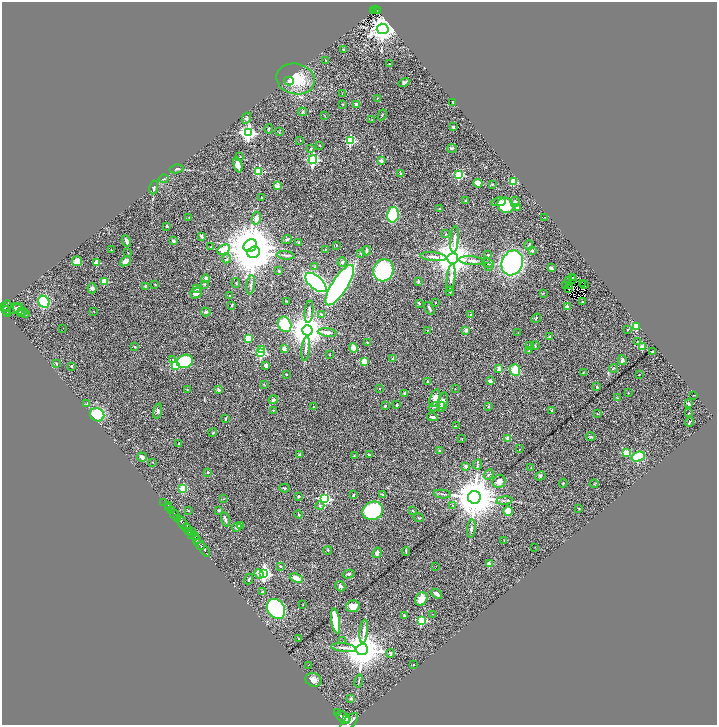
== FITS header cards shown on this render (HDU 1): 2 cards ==
NAXIS1  =                 1430
NAXIS2  =                 1446

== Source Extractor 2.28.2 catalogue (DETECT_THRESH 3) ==
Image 1430 x 1446 px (HDU 1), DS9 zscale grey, zoomed out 1/2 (1 PNG px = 2 x 2 image px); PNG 719 x 727 px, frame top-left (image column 2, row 1446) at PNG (2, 2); each listed source drawn as its Kron ellipse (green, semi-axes under 4 px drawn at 4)
Background 0.65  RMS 0.039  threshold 0.118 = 3 sigma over >= 5 px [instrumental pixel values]
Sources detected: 350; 38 cannot appear on this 1/2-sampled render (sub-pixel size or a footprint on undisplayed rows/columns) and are neither listed nor drawn; the other 312 listed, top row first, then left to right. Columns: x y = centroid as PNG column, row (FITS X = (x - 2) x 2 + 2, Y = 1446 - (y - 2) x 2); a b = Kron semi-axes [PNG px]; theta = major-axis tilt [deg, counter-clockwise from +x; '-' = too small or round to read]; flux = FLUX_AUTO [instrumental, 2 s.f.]
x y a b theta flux
376 10 3 2 - 80
374 11 2 1 - 7.7
378 11 3 1 - 27
383 29 6 5 - 9100
343 49 2 2 - 9.4
326 60 3 2 - 3.6
390 64 3 2 - 3.6
296 79 19 15 -13 210
289 81 5 4 - 15
404 83 6 3 30 19
342 94 2 1 - 7.1
378 98 3 2 - 4.2
453 102 2 2 - 4.4
342 104 3 2 - 2.6
356 104 2 2 - 75
303 112 5 3 - 8.5
324 115 4 1 - 3.2
382 115 5 2 - 6.7
246 118 6 4 63 13
372 120 2 2 - 3.6
453 127 2 2 - 47
269 129 5 3 - 6.8
279 132 2 2 - 4.2
248 133 4 4 - 1900
300 140 2 1 - 1.9
350 141 3 3 - 600
319 145 3 3 - 4.5
311 148 3 2 - 8.2
452 148 5 3 - 9.5
240 156 3 2 - 4.3
313 160 4 3 - 1000
381 160 2 2 - 54
238 165 7 4 -73 56
177 169 7 3 8 12
259 171 3 3 - 330
401 174 3 3 - 17
459 175 3 3 - 320
164 179 5 2 - 6.3
514 181 3 3 - 290
478 183 4 3 - 81
492 184 3 3 - 7.5
277 186 2 2 - 120
154 187 7 3 80 15
262 198 2 2 - 7.5
466 200 2 2 - 4.9
499 202 7 4 8 18
515 202 5 4 - 20
506 205 8 7 - 280
517 208 2 2 - 27
440 209 4 3 - 6.2
393 215 8 5 78 430
189 217 2 2 - 3.1
545 217 2 1 - 8.2
256 218 6 4 77 39
167 226 2 2 - 28
445 234 3 2 - 3.3
201 236 3 2 - 25
287 239 5 3 - 10
454 240 13 3 85 33
126 241 6 3 -63 34
174 241 3 3 - 16
299 242 4 2 - 6.6
337 245 2 2 - 7
529 245 5 3 - 9.6
250 246 7 6 - 18000
211 247 3 2 - 6.6
325 249 3 2 - 4.4
111 250 3 2 - 5
224 250 7 4 27 120
366 251 4 3 - 20
532 251 4 3 - 13
253 252 6 5 - 39000
128 253 3 2 - 2.7
361 253 3 2 - 7.6
286 255 9 2 -5 12
488 255 2 2 - 9.7
433 257 13 4 -6 36
227 259 4 3 - 7.6
453 259 5 5 - 23000
77 261 5 5 - 74
125 261 6 3 43 60
472 261 13 4 -5 35
342 262 5 3 - 9.7
97 263 3 2 - 180
488 263 6 4 -31 12
512 263 13 10 68 1300
488 266 3 3 - 6
315 267 4 2 - 5.8
551 268 4 3 - 13
383 270 11 10 - 800
279 271 3 2 - 7.4
451 278 14 3 83 30
573 278 3 1 - 1.7
205 279 4 3 - 29
569 280 2 1 - 3.7
572 280 2 1 - 3.2
104 281 2 2 - 220
418 281 2 2 - 28
236 283 5 2 - 3.8
316 283 13 6 -40 2300
582 283 2 1 - 2.9
155 284 3 2 - 3.7
204 284 4 3 - 6.2
251 285 9 3 81 14
340 285 23 7 57 2300
566 285 2 1 - 3.3
570 285 2 1 - 2
585 285 3 1 - 6.5
146 287 2 2 - 66
92 288 5 4 - 20
197 288 2 2 - 25
569 288 3 1 - 2.9
450 291 4 2 - 6.1
196 293 6 5 - 35
543 293 2 2 - 3
230 296 2 2 - 6.8
287 301 3 2 - 4.4
44 302 6 5 - 320
435 302 2 2 - 5.8
583 302 3 3 - 5.4
419 303 3 2 - 7.2
231 305 2 2 - 6.6
7 306 6 4 74 590
3 307 3 2 - 400
567 307 2 2 - 59
429 308 7 3 -58 13
16 309 8 4 25 21
6 310 4 2 - 230
19 310 8 4 -56 25
94 311 2 1 - 2.3
22 312 5 3 - 15
206 312 5 4 - 14
309 312 11 3 85 23
8 313 4 2 - 170
26 314 3 2 - 5.2
321 314 2 2 - 9.8
471 315 3 3 - 8.1
536 318 5 2 - 6.4
285 324 8 6 -59 380
636 326 3 3 - 300
63 328 2 1 - 2.9
307 330 5 5 - 19000
428 330 3 2 - 4.3
466 330 2 2 - 58
628 330 3 2 - 3.8
327 332 9 4 -8 31
518 333 2 2 - 2.6
550 336 3 2 - 4.5
248 338 3 2 - 200
637 341 2 2 - 2.6
368 343 3 2 - 10
530 345 2 2 - 3.1
535 345 4 3 - 6.8
134 346 2 2 - 19
642 347 2 2 - 160
284 348 3 3 - 35
353 348 5 3 - 63
306 349 12 3 84 24
261 350 3 3 - 130
529 351 3 2 - 4.5
652 352 2 2 - 43
261 353 3 3 - 610
329 355 2 2 - 2.9
393 358 4 3 - 13
173 359 3 3 - 9.9
622 360 5 4 - 13
185 361 8 6 21 420
364 361 3 3 - 200
57 364 3 3 - 5.5
71 366 2 2 - 19
175 366 3 3 - 340
266 366 4 3 - 14
499 369 4 3 - 33
613 369 4 2 - 5.1
515 370 6 5 - 140
583 372 4 2 - 4.5
286 374 2 2 - 11
639 374 3 1 - 2.5
428 381 3 2 - 8.7
490 381 2 2 - 60
264 384 3 2 - 3.9
597 387 3 2 - 9
380 388 2 2 - 7.5
455 389 2 2 - 2.9
187 390 3 2 - 2.9
219 390 2 2 - 49
404 393 4 3 - 8.4
628 393 3 2 - 3.6
694 395 2 2 - 4.1
435 398 9 5 74 59
617 398 3 2 - 4.6
273 400 4 4 - 13
443 402 10 5 77 43
688 403 2 2 - 34
87 404 3 3 - 7.4
397 405 2 2 - 21
385 406 2 2 - 19
442 406 4 3 - 15
489 406 3 2 - 4.2
313 407 2 2 - 15
434 407 5 2 - 7.1
273 410 2 2 - 6.4
552 410 3 3 - 18
158 411 8 4 75 17
689 413 2 1 - 2.9
597 414 2 2 - 4.9
97 415 7 6 - 360
432 417 5 3 - 15
226 418 4 1 - 7.7
689 422 5 2 - 7.4
456 426 2 2 - 2.7
213 433 4 3 - 6.6
591 437 5 2 - 9.3
462 438 2 2 - 3
507 438 2 2 - 78
179 443 2 2 - 3.3
519 449 2 1 - 2
440 451 3 2 - 15
626 453 3 3 - 250
369 454 3 2 - 5.1
300 455 4 3 - 14
354 456 3 2 - 4.3
142 457 5 3 - 48
638 457 7 4 19 370
153 462 3 2 - 3.1
478 464 5 3 - 8.7
466 466 2 2 - 49
531 468 2 1 - 4.7
208 472 2 2 - 17
489 474 5 3 - 11
540 476 5 4 - 11
499 481 7 6 - 31
563 483 4 3 - 6
594 484 4 2 - 3.9
183 488 3 3 - 340
284 488 5 2 - 11
382 494 4 3 - 5.6
442 494 8 3 -6 14
353 495 3 2 - 7.7
299 496 3 3 - 11
474 497 6 6 - 36000
224 499 2 2 - 3.3
325 499 4 4 - 1000
504 501 8 3 7 16
164 502 2 1 - 7.7
168 505 2 1 - 9.8
452 505 3 2 - 3.4
320 506 4 4 - 13
169 507 2 1 - 110
579 508 2 2 - 5.8
171 510 3 2 - 250
219 510 3 3 - 11
413 510 2 2 - 17
188 511 3 2 - 5.8
373 511 10 9 - 730
508 511 5 4 - 110
298 514 4 2 - 6.6
175 515 5 2 - 980
178 518 2 2 - 390
419 518 5 3 - 6.9
225 520 7 3 -74 14
182 522 7 3 -63 1800
240 526 2 2 - 23
237 527 5 3 - 22
187 528 5 3 - 880
471 529 9 3 84 15
189 531 4 2 - 360
192 531 4 2 - 130
192 535 2 2 - 470
195 537 4 2 - 380
196 540 4 3 - 260
504 540 2 1 - 2.4
199 544 6 2 -47 1000
535 547 2 2 - 2.3
204 550 8 2 -55 1300
328 550 4 3 - 6
406 551 4 2 - 6.3
377 553 5 3 - 23
490 564 2 2 - 100
280 566 4 3 - 6.4
436 566 2 1 - 1.7
264 573 4 4 - 1600
259 574 5 3 - 69
348 574 6 2 16 8.8
296 578 7 4 -18 60
249 579 5 2 - 8.3
340 586 6 4 -45 17
262 592 3 3 - 6.9
436 594 6 3 -37 35
421 599 7 6 - 76
303 605 3 2 - 3
353 606 7 5 11 54
276 609 11 8 -54 940
432 614 2 1 - 1.8
404 616 4 2 - 14
421 620 3 3 - 550
336 621 12 4 -81 310
364 631 11 3 83 30
298 638 3 2 - 5.8
343 641 2 2 - 2
344 648 12 3 -7 33
362 649 6 5 - 22000
390 653 4 3 - 13
308 665 2 1 - 3.2
413 665 2 2 - 2.7
313 680 8 6 -19 36
359 681 7 1 78 6.5
351 698 2 2 - 44
337 712 2 1 - 96
343 717 8 5 -41 3800
347 718 2 2 - 560
349 722 11 5 45 4400
At the frame edge (FLAGS 8, measured only in part): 1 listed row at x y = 349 722
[38 sub-pixel or undisplayed-footprint detections neither listed nor drawn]